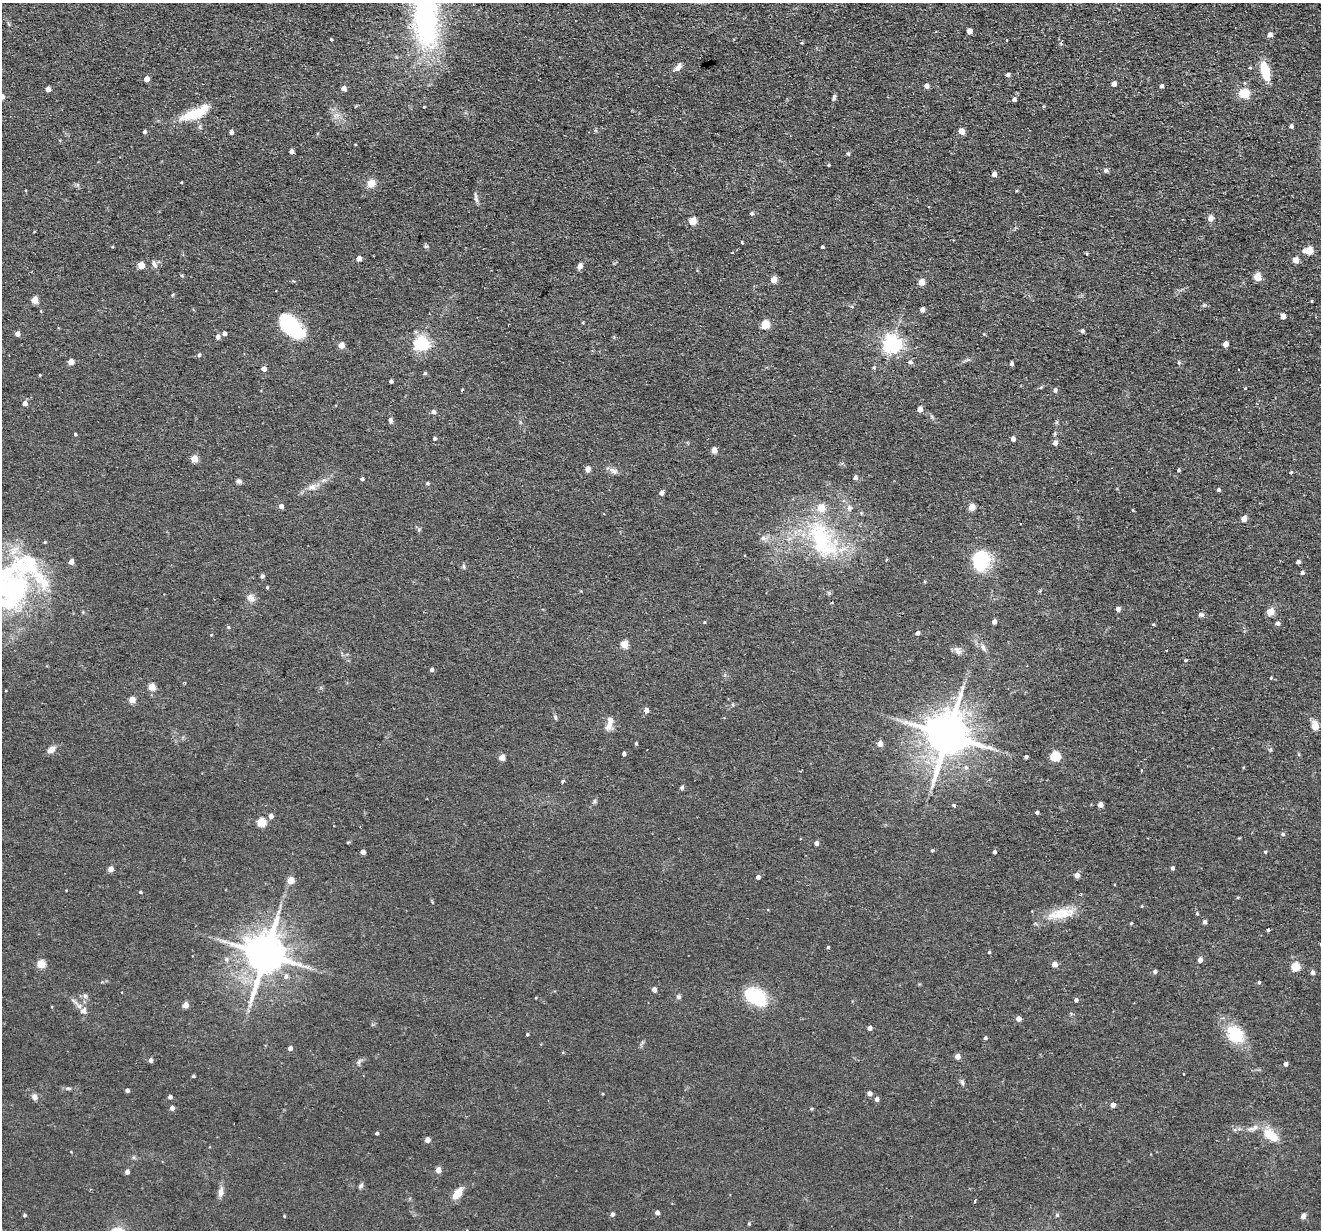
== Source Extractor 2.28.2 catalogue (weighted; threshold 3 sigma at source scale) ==
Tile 10 of 4 x 4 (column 2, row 3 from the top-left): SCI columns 1321-2639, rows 1356-2583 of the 5278 x 5295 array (HDU 1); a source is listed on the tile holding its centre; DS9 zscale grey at full resolution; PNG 1323 x 1232 px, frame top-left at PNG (2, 3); no overlay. Shown black and unused: <1% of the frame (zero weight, under 2 of 3 exposures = <1% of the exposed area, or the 3 px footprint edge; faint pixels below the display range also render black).
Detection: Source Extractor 2.28.2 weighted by HDU 2 'WHT'; one run over the whole footprint, this tile lists its part. Background 0.0571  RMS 0.0069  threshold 0.031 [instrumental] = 3 sigma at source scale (4.5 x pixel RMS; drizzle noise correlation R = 1.50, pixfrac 1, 0.05/0.05 arcsec/px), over >= 5 px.
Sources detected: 245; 2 inside a brighter object's white glare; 1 cosmic-ray / hot-pixel residue — not listed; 7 inside a brighter listed object's ellipse — not listed separately; the other 235 listed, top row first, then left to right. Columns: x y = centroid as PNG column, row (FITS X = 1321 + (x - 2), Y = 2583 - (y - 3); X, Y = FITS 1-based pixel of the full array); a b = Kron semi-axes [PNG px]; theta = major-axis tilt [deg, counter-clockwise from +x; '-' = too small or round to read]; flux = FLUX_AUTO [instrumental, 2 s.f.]
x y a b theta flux
426 17 82 32 -87 150
969 31 5 4 - 6.1
1270 34 5 5 - 3.4
331 39 3 3 - 0.65
802 43 4 3 - 0.62
678 67 12 6 55 3.7
1250 68 4 3 - 0.61
1265 71 15 7 -77 21
1008 74 5 5 - 1.6
147 79 4 4 - 6.6
1114 84 4 4 - 4.2
926 86 4 4 - 3.7
1162 86 4 4 - 1.8
343 88 4 4 - 4.5
48 89 4 4 - 5.2
1244 93 10 9 - 12
2 97 4 4 - 4.4
834 97 8 4 82 1.3
1014 99 4 4 - 2.6
424 107 3 3 - 0.45
195 113 38 11 24 22
336 116 12 5 22 2.6
1291 126 4 4 - 2
961 131 4 4 - 8.3
144 132 4 4 - 1.5
231 132 4 4 - 3
355 144 3 2 - 0.49
291 151 4 4 - 2.8
848 154 5 4 - 1.1
829 165 5 3 - 0.61
1106 170 5 5 - 2
994 174 4 4 - 4.2
371 183 10 8 61 5.7
476 198 16 4 -78 2.1
751 213 5 5 - 1.2
1210 218 10 6 85 2.9
692 221 5 5 - 17
742 242 4 3 - 0.66
426 246 6 4 2 0.96
822 247 3 3 - 1.1
1309 250 6 5 - 22
359 258 4 4 - 5.1
1296 260 5 4 - 9.4
154 264 10 6 -70 2.5
141 265 5 5 - 9.3
580 266 7 5 70 3
1257 276 5 5 - 19
773 279 5 4 - 11
921 282 5 4 - 10
172 295 5 3 - 0.71
34 300 5 4 - 13
1312 301 3 3 - 0.69
1204 305 6 4 42 1
922 309 4 4 - 3.5
1283 316 4 4 - 6.2
765 324 5 5 - 29
294 327 21 17 -52 39
1082 331 4 4 - 1.8
224 333 4 4 - 2.3
17 334 4 4 - 3.6
218 337 5 4 - 3
421 343 6 6 - 180
892 344 6 6 - 330
1225 344 4 4 - 6.2
341 345 4 4 - 9
199 355 5 4 - 1.4
71 362 4 4 - 9
910 362 5 5 - 2.2
1179 362 6 4 -62 0.91
1011 364 4 4 - 2.1
874 368 5 5 - 0.99
264 369 4 4 - 4.4
425 373 4 4 - 1.1
40 375 4 3 - 0.51
390 381 3 3 - 1.5
1041 387 6 4 19 0.82
462 390 3 3 - 0.67
1055 390 5 5 - 2
25 403 5 5 - 3.8
920 409 4 4 - 6.8
433 412 5 4 - 2.4
390 420 6 5 - 2
75 434 3 3 - 0.87
434 439 4 4 - 1.2
1013 439 4 4 - 3.2
1055 443 5 5 - 3.4
714 450 6 5 - 3.8
194 459 5 4 - 13
588 469 4 4 - 6.8
1178 470 4 3 - 0.93
614 471 12 7 -32 3.1
1291 472 4 4 - 0.81
855 477 4 4 - 2.4
362 479 4 3 - 1.5
238 481 7 5 -28 2
428 483 5 4 - 0.94
312 487 11 9 18 4.7
1219 490 4 4 - 1.2
661 493 5 4 - 3.1
281 506 4 4 - 4.3
972 507 5 4 - 13
849 508 8 7 - 2.6
1133 510 5 3 - 0.52
1244 519 4 4 - 6.9
419 530 6 5 - 1.1
763 538 8 7 - 2.7
822 539 56 30 -57 74
45 542 4 4 - 0.74
980 560 21 18 77 36
1298 562 4 4 - 2.3
464 566 8 4 -81 1
1302 573 4 4 - 1.9
262 576 4 4 - 2
267 587 3 3 - 0.76
12 588 88 31 16 100
251 598 13 9 -42 3.7
1118 609 4 4 - 2.6
1270 612 5 5 - 13
1201 615 7 5 -14 1.9
704 622 3 3 - 0.64
994 622 4 4 - 3.8
1277 623 5 4 - 2.6
1153 624 5 3 - 0.68
228 627 5 4 - 0.85
917 633 4 4 - 2.2
211 635 3 3 - 0.46
624 644 5 4 - 18
983 647 8 6 -73 2.1
957 650 12 7 -49 3.2
1185 660 4 4 - 0.68
431 670 4 4 - 1.9
1271 678 4 3 - 0.66
152 687 5 4 - 15
962 688 7 4 72 1.7
132 700 5 4 - 11
733 705 5 3 - 0.7
646 710 5 5 - 3.5
555 717 6 5 - 1.2
610 723 18 7 75 5.9
1315 726 5 5 - 17
947 735 14 11 75 2900
636 743 4 3 - 0.91
880 743 5 4 - 6.6
51 750 11 7 38 3.8
624 753 4 3 - 2.2
1055 756 5 5 - 48
1026 757 3 3 - 1.3
502 758 4 4 - 8.7
966 767 7 5 -88 1.9
1141 770 3 3 - 0.89
563 781 4 3 - 0.97
682 788 5 5 - 1.2
595 801 7 4 90 1.1
954 805 4 3 - 2.5
1100 805 4 4 - 5
1037 813 4 3 - 1.6
271 816 5 5 - 3.2
261 822 5 5 - 29
1283 834 5 4 - 1.3
1239 838 3 3 - 0.54
816 843 4 4 - 2.5
932 850 4 3 - 0.76
363 852 4 4 - 4.2
994 852 4 3 - 1.7
1265 852 4 3 - 0.79
1172 868 4 3 - 1.9
110 869 4 4 - 6.5
1077 875 4 4 - 4.4
758 877 4 4 - 2.6
291 880 4 4 - 11
140 892 4 3 - 0.83
1238 897 5 3 - 0.63
1142 906 5 3 - 0.52
1197 913 4 4 - 0.66
1060 914 39 13 10 18
1205 922 4 4 - 2.2
1131 923 4 2 - 0.7
1268 930 4 3 - 2.2
828 947 4 4 - 0.78
989 952 3 3 - 0.91
265 954 13 11 73 2400
226 959 7 6 - 1.9
1200 960 4 4 - 4.3
41 964 5 5 - 22
1055 964 5 4 - 5.3
1295 966 5 5 - 28
1155 971 4 4 - 1.9
1312 972 4 4 - 2.9
286 976 7 6 - 2.3
1259 982 4 4 - 1.2
654 989 4 4 - 4.3
85 996 7 7 - 2.1
755 996 17 10 -35 60
678 997 6 6 - 1.4
1076 1000 4 4 - 2.1
74 1001 15 4 -37 2.6
185 1005 4 4 - 6.9
83 1011 10 10 - 3.7
1018 1019 4 4 - 4.8
869 1028 4 4 - 3.1
527 1034 4 3 - 0.82
1235 1034 23 18 -49 24
985 1038 4 3 - 1.3
290 1048 4 4 - 2.8
957 1057 4 4 - 4.9
150 1060 5 4 - 2.3
359 1062 7 4 71 1.4
1286 1064 4 4 - 2.1
193 1076 3 3 - 0.88
962 1082 8 5 -71 1.5
68 1088 6 4 -18 1.1
127 1090 4 4 - 1.7
869 1094 4 4 - 3.6
34 1097 7 7 - 2.8
170 1097 4 4 - 2.3
876 1099 4 4 - 3.4
1113 1105 4 4 - 4.6
172 1108 4 4 - 3.2
811 1109 4 3 - 0.88
377 1133 3 3 - 1.2
1271 1135 22 13 -40 14
427 1140 4 4 - 5.4
438 1170 5 4 - 5.5
127 1172 4 4 - 3
361 1186 8 5 59 1.6
221 1192 14 6 80 4
458 1193 12 7 52 9.5
975 1201 4 3 - 4.8
657 1212 4 4 - 3
612 1214 5 4 - 2
24 1215 4 4 - 0.94
1057 1215 5 5 - 1.1
284 1216 4 3 - 0.56
1303 1216 6 5 - 2.5
749 1224 5 4 - 0.87
Isophote crosses this tile's border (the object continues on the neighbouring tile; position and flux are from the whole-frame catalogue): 3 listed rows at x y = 426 17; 2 97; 12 588